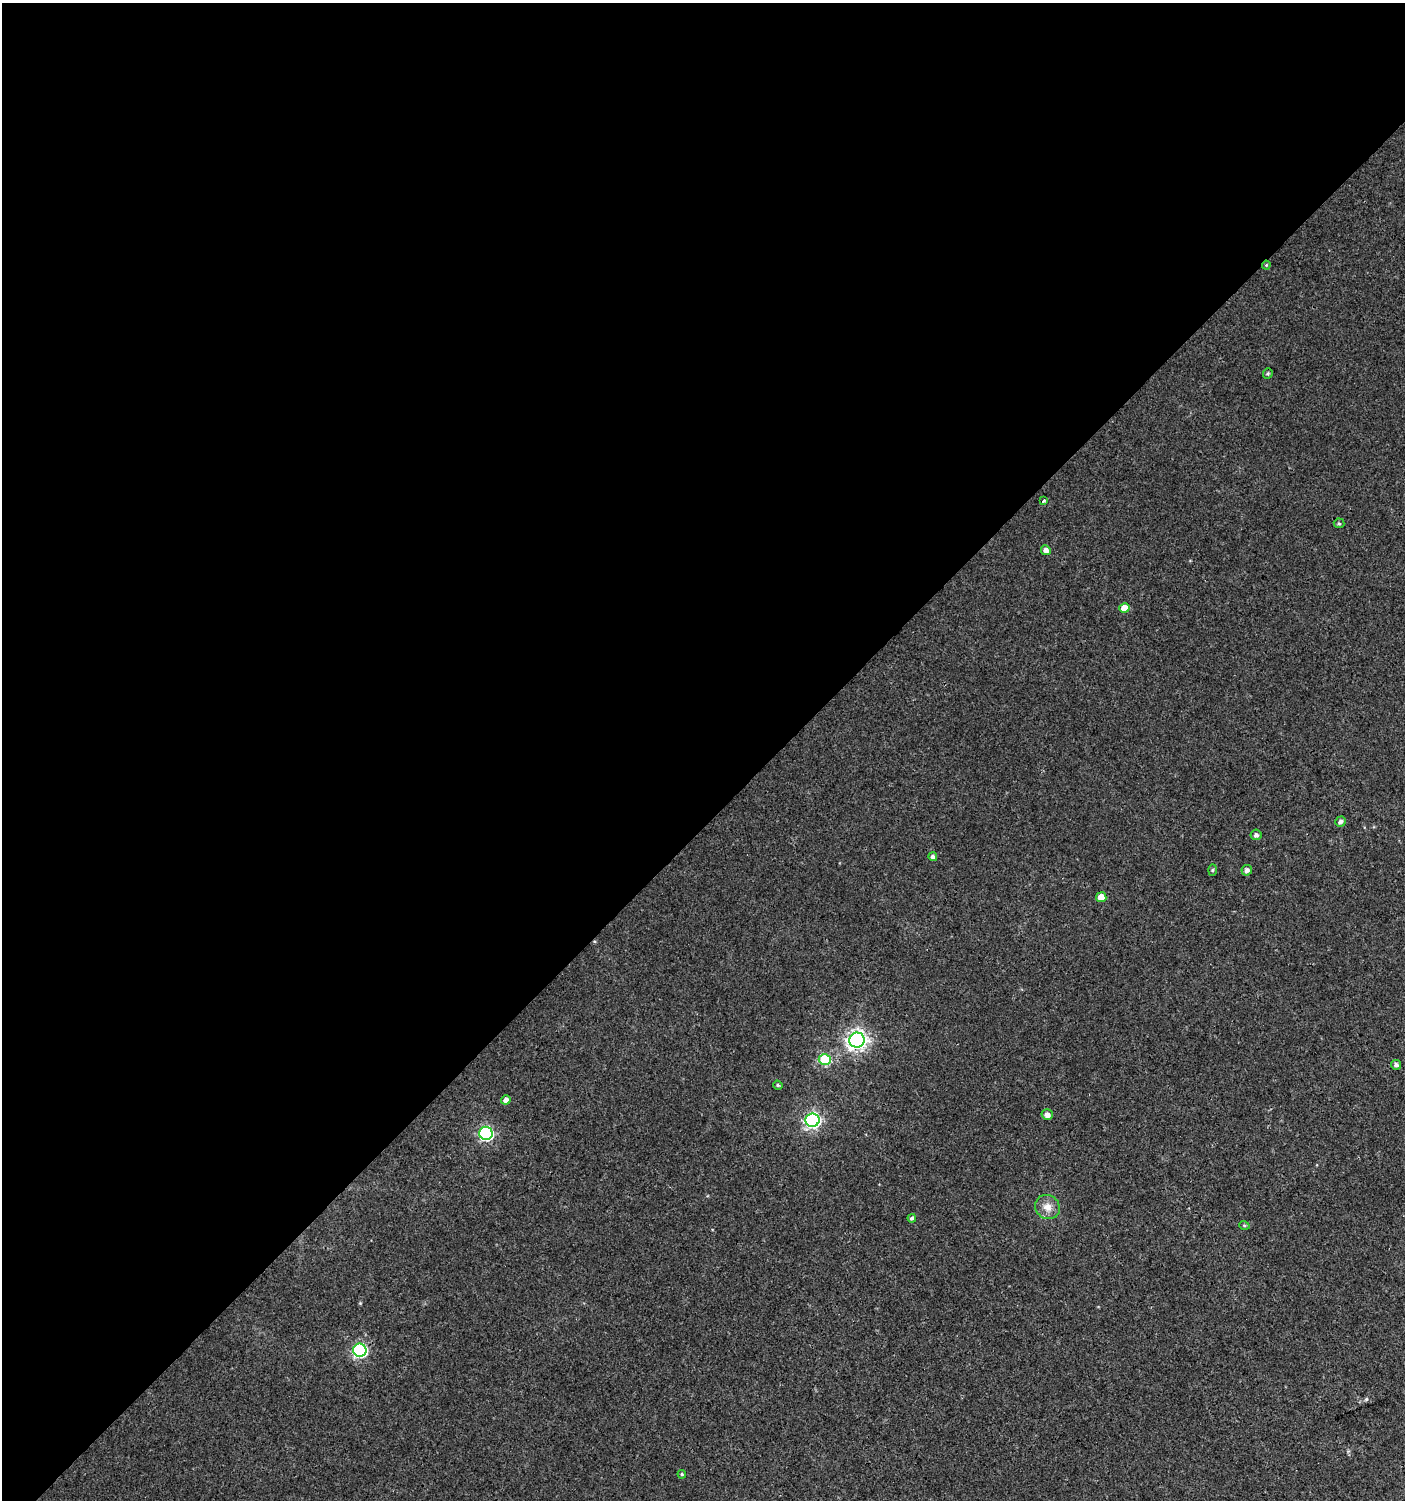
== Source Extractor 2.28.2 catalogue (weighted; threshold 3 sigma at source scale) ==
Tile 2 of 4 x 4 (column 2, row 1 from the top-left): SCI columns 1608-3010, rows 4528-6025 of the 6060 x 6084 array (HDU 1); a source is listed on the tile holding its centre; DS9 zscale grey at full resolution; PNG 1407 x 1502 px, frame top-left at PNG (2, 3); each listed source drawn as its Kron ellipse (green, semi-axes under 4 px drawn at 4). Shown black and unused: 55% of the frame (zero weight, under 3 of 4 exposures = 4% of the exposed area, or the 3 px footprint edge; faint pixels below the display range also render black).
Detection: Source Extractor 2.28.2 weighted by HDU 2 'WHT'; one run over the whole footprint, this tile lists its part. Background 0.00437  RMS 0.0021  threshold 0.00962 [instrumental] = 3 sigma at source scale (4.5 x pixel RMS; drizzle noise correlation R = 1.50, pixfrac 1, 0.0396/0.0396 arcsec/px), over >= 5 px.
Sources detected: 25; all 25 listed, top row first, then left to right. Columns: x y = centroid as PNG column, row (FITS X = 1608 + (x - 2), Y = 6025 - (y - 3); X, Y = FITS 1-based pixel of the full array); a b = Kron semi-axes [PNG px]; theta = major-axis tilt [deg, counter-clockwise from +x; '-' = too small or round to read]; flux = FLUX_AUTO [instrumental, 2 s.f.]
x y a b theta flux
1266 265 4 4 - 0.21
1268 374 5 4 - 0.31
1044 500 3 3 - 0.36
1339 523 5 5 - 0.31
1046 550 5 5 - 1
1124 608 5 5 - 3.1
1341 822 5 5 - 0.67
1256 835 5 5 - 0.65
933 857 4 4 - 0.61
1212 870 6 4 88 0.25
1247 870 5 5 - 0.78
1101 897 5 5 - 2.5
857 1040 8 7 - 110
825 1059 6 5 - 12
1396 1065 5 5 - 0.6
778 1085 5 4 - 0.28
506 1100 5 4 - 1.1
1047 1115 6 5 - 1.1
812 1120 7 6 - 55
486 1133 7 6 - 39
1047 1207 13 11 -36 1.9
912 1218 4 3 - 0.45
1244 1225 5 3 - 0.22
360 1350 7 6 - 32
682 1474 4 3 - 0.22